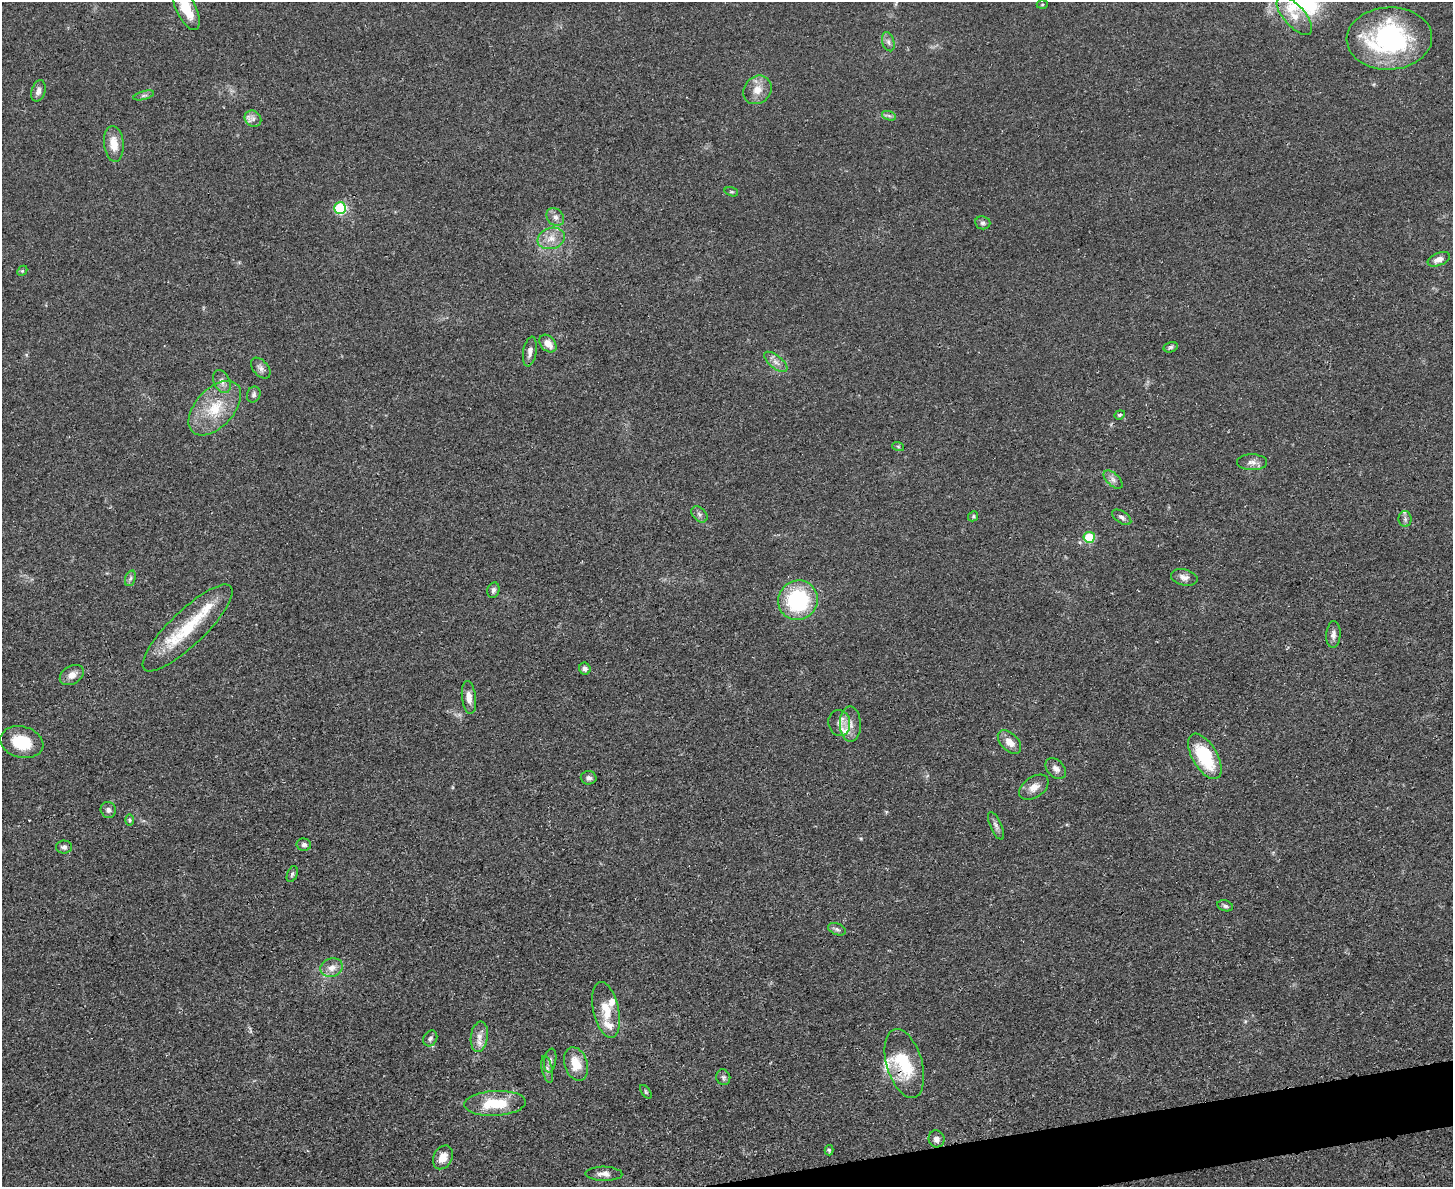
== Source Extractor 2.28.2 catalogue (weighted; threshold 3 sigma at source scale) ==
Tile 5 of 3 x 4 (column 2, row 2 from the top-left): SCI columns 1593-3043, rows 2384-3568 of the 4749 x 4766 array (HDU 1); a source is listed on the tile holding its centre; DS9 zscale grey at full resolution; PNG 1455 x 1189 px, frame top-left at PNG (2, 2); each listed source drawn as its Kron ellipse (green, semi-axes under 4 px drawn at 4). Shown black and unused: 2% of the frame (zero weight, under 3 of 4 exposures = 2% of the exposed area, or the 3 px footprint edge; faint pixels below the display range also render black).
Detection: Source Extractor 2.28.2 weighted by HDU 2 'WHT'; one run over the whole footprint, this tile lists its part. Background 0.0456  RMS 0.0053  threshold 0.0238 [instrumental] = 3 sigma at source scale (4.5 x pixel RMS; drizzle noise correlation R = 1.50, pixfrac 1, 0.05/0.05 arcsec/px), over >= 5 px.
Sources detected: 83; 1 inside a brighter object's white glare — neither listed nor drawn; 7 inside a brighter listed object's ellipse — not listed separately; the other 75 listed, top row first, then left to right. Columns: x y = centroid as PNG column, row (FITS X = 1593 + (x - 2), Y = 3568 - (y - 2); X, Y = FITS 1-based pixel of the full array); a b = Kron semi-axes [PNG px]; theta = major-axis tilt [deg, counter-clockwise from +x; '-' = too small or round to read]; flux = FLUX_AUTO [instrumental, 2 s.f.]
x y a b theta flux
1042 4 5 3 - 0.53
186 9 23 10 -64 13
1294 16 24 10 -48 8.7
1389 38 43 31 3 80
888 42 10 6 -73 2
757 90 15 13 48 6.5
38 91 11 7 75 2.6
144 95 10 3 15 1.1
889 116 7 4 -19 1.2
253 119 9 7 -42 2.3
114 144 18 10 -84 8.1
731 192 7 4 -18 0.75
340 208 6 6 - 41
555 217 10 8 -47 2.7
983 223 7 6 - 1.4
551 238 14 10 18 5.9
1439 259 12 6 22 3.9
22 271 6 4 44 0.72
548 344 10 7 -49 5.3
1171 347 7 5 16 0.99
530 352 15 6 81 3.1
776 362 14 6 -39 3.1
261 368 12 7 -51 2.3
222 381 12 8 -65 2.9
254 394 8 6 68 1.4
215 408 32 19 47 21
1120 415 5 4 - 0.66
898 446 6 4 -19 0.69
1252 462 15 8 -1 3.1
1113 480 12 6 -43 2.4
699 514 9 6 -45 1.7
973 516 5 4 - 0.75
1122 517 11 6 -34 1.7
1405 519 8 6 -90 1.6
1089 537 5 5 - 25
1184 577 13 8 -14 3
130 578 8 5 70 1.4
493 590 8 6 76 1.8
798 600 20 19 - 47
188 628 60 17 44 32
1333 635 13 7 86 2.8
585 669 6 5 - 2
72 675 13 9 30 4.3
469 698 17 7 -83 4.4
839 723 13 11 -79 4
850 724 18 10 -88 5.4
22 742 22 15 -15 17
1009 742 14 8 -45 5.3
1205 756 25 12 -60 31
1056 769 12 8 -46 2.8
589 778 8 6 -3 1.8
1034 787 16 10 35 5
108 810 8 7 - 1.9
129 820 6 4 -89 0.75
996 826 15 5 -66 2.1
304 845 7 6 - 1.6
64 847 8 6 3 1.6
292 874 8 5 69 1.1
1225 906 8 5 -15 1.3
837 929 9 5 -21 1.4
332 968 11 9 17 4.5
606 1010 28 13 -78 11
479 1037 15 8 82 4.7
430 1038 8 6 59 1.6
550 1060 12 6 80 1.8
904 1063 35 17 -74 26
576 1064 17 11 -72 9.6
547 1069 14 5 -78 2
723 1077 8 7 - 1.4
646 1092 8 4 -55 0.76
495 1103 31 12 3 20
936 1139 8 8 - 3.1
829 1150 5 4 - 0.86
443 1157 12 9 62 5.9
604 1174 18 7 -1 3.2
Overlapping masked pixels (flux is a lower limit): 1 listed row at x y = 904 1063
Isophote crosses this tile's border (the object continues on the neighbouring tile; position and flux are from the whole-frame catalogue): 1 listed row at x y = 186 9